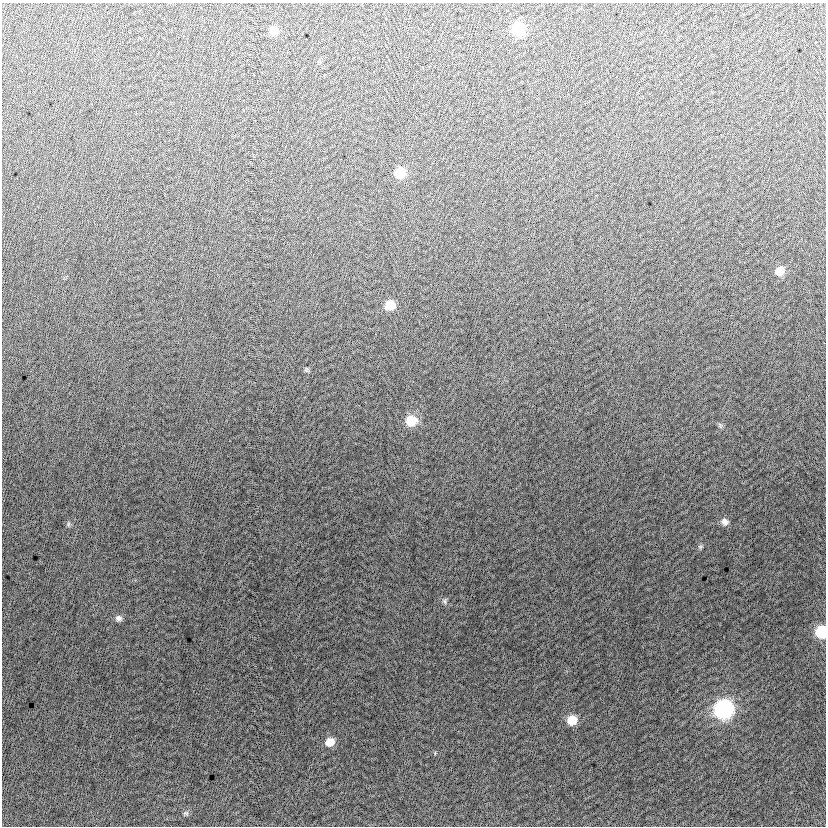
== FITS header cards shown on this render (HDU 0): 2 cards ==
NAXIS1  =                  824
NAXIS2  =                  824

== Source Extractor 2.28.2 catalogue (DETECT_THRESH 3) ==
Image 824 x 824 px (HDU 0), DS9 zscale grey, 1 PNG px = 1 image px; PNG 828 x 828 px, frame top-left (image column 1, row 824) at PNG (2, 3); no overlay
Background -5.73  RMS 13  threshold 37.8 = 3 sigma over >= 5 px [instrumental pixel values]
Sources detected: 18; all 18 listed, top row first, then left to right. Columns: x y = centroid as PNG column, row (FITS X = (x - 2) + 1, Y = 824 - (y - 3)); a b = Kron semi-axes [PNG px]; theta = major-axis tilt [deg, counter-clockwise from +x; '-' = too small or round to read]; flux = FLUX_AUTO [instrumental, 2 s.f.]
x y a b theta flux
518 29 9 9 - 48000
274 31 8 8 - 9800
400 173 9 8 - 21000
779 271 9 8 - 10000
390 305 9 8 - 16000
307 370 5 4 - 1200
411 421 11 10 - 20000
720 425 9 4 -69 1600
725 522 9 8 - 4400
68 524 6 6 - 1700
700 547 7 5 -1 1600
444 601 8 6 -79 2100
118 618 9 8 - 3500
821 632 9 8 - 40000
724 709 10 10 - 220000
572 720 9 8 - 15000
330 742 10 9 - 11000
186 813 8 6 -35 1800
At the frame edge (FLAGS 8, measured only in part): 1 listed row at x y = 821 632